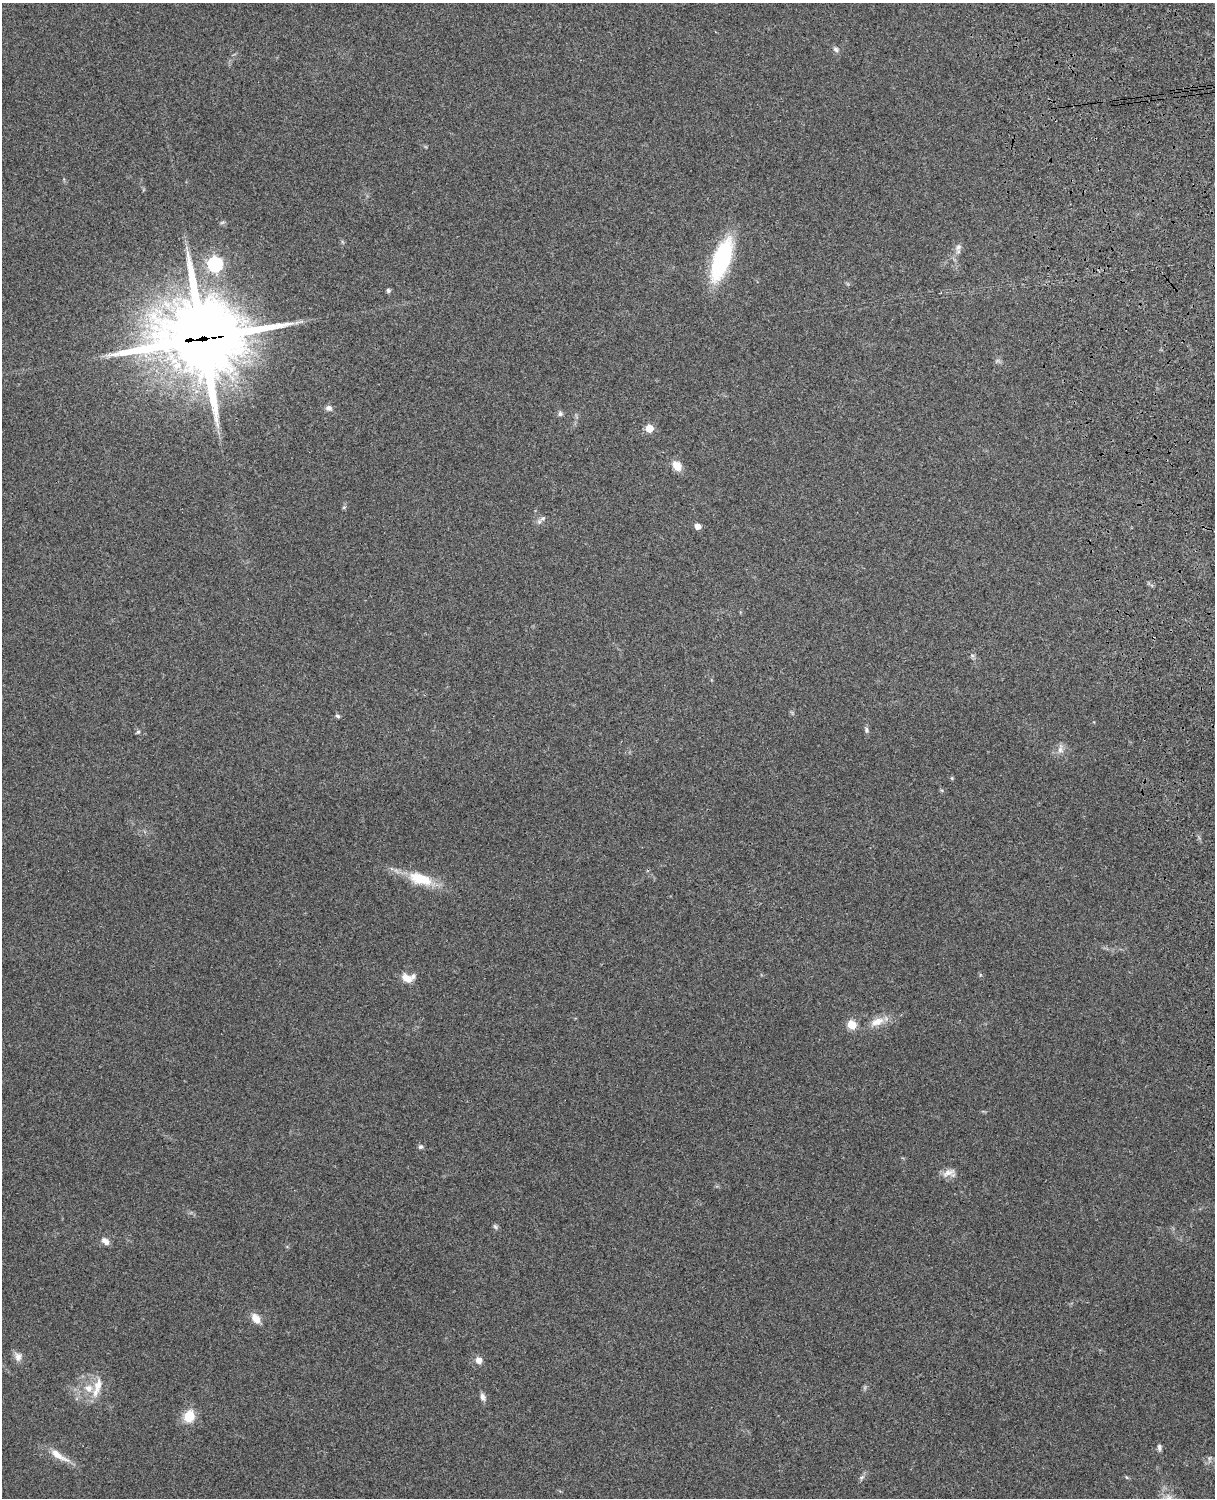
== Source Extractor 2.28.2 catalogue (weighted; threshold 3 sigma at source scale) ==
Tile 6 of 4 x 3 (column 2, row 2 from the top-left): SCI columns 1331-2543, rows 1660-3155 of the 5089 x 4928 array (HDU 1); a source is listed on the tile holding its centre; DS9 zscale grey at full resolution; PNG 1217 x 1500 px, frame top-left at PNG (2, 3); no overlay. Shown black and unused: <1% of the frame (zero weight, under 3 of 4 exposures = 6% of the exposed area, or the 3 px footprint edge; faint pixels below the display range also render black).
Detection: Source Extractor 2.28.2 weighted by HDU 2 'WHT'; one run over the whole footprint, this tile lists its part. Background 0.285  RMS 0.0092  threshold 0.0415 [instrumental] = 3 sigma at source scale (4.5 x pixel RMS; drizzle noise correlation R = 1.50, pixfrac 1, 0.05/0.05 arcsec/px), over >= 5 px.
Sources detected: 36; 2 inside a brighter listed object's ellipse — not listed separately; the other 34 listed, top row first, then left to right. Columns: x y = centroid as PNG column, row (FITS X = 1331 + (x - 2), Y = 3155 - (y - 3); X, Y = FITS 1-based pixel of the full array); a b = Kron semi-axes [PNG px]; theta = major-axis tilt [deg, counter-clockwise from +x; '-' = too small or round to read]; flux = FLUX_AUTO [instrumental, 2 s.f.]
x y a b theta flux
836 49 8 6 -45 2.5
958 247 11 7 68 4
721 259 30 12 70 140
215 264 6 6 - 190
388 290 5 5 - 1.7
203 338 31 26 4 8700
329 408 8 6 -19 3.5
560 414 7 5 -77 2.1
649 428 5 5 - 24
677 466 11 8 -56 11
543 518 8 6 16 2.7
697 526 5 4 - 7.9
338 716 6 4 -30 1.7
866 730 8 6 -77 2.2
138 732 5 5 - 1.8
1060 749 13 7 88 4.6
952 778 6 4 -71 0.96
420 879 26 12 -17 31
407 978 14 9 -29 9
877 1022 21 10 20 11
852 1025 5 5 - 32
421 1147 6 6 - 2
948 1173 20 8 22 6.5
495 1227 8 5 -62 1.8
105 1241 10 6 -41 5.1
256 1318 14 9 -57 7.7
18 1356 12 9 -76 5.3
479 1360 6 6 - 7.5
97 1387 31 9 73 13
482 1397 9 6 -77 3.7
189 1416 12 10 59 19
1159 1447 8 5 89 2.5
58 1455 30 9 -33 13
862 1477 6 4 19 1.6
Overlapping masked pixels (flux is a lower limit): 1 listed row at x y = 203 338